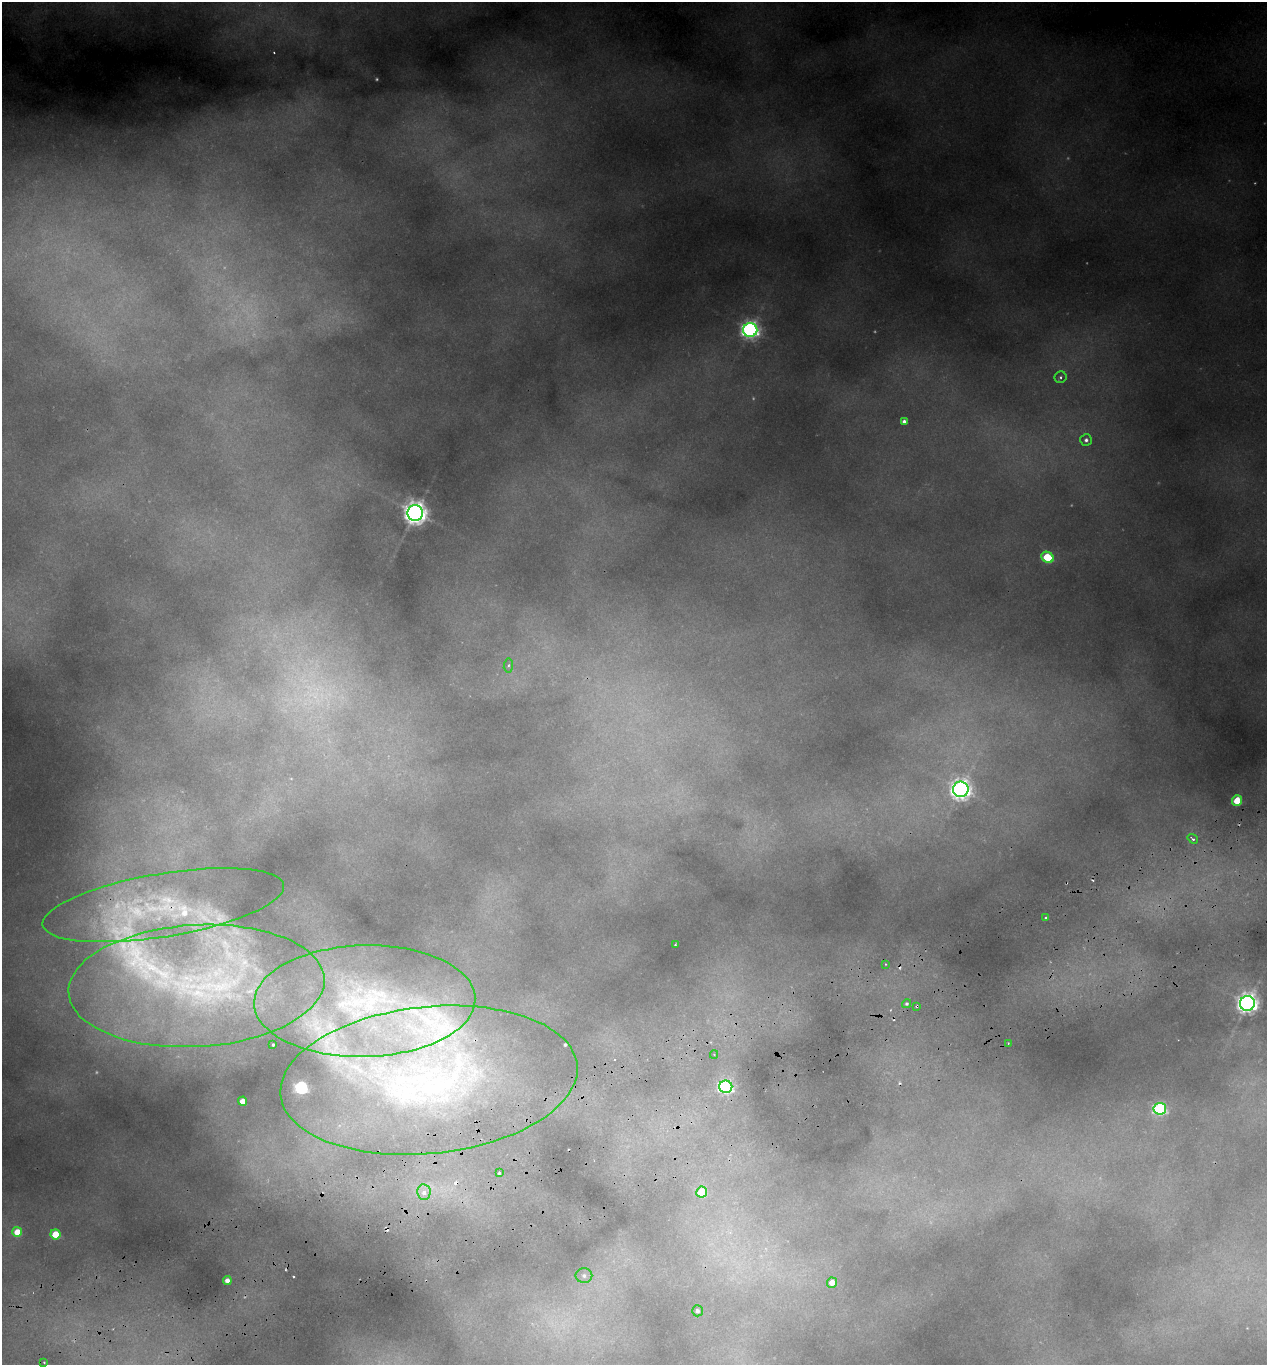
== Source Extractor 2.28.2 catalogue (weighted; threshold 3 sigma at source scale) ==
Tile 7 of 4 x 4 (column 3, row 2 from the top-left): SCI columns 2659-3923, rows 2789-4151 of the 5369 x 5573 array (HDU 1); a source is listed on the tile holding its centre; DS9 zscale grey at full resolution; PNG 1269 x 1367 px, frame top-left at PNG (2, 2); each listed source drawn as its Kron ellipse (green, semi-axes under 4 px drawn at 4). Shown black and unused: <1% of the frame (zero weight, under 2 of 3 exposures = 4% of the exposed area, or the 3 px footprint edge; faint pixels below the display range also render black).
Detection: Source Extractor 2.28.2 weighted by HDU 2 'WHT'; one run over the whole footprint, this tile lists its part. Background 0.145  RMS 0.0072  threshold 0.0323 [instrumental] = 3 sigma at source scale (4.5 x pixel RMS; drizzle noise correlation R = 1.50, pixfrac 1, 0.0396/0.0396 arcsec/px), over >= 5 px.
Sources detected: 66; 11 too faint to see at this stretch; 10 cosmic-ray / hot-pixel residue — neither listed nor drawn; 9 inside a brighter listed object's ellipse — not listed separately; the other 36 listed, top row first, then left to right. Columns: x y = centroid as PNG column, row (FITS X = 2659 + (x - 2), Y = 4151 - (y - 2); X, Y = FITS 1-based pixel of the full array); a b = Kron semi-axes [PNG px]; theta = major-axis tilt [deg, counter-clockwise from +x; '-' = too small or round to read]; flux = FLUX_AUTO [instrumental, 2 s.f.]
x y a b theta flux
750 330 7 7 - 360
1061 377 6 6 - 1.9
904 421 4 4 - 2.2
1086 440 6 5 - 2.3
415 513 7 7 - 760
1048 557 6 5 - 37
508 665 7 4 82 1.4
961 789 8 8 - 500
1237 801 5 5 - 25
1193 839 5 3 - 1.4
163 905 122 31 9 98
1046 918 3 3 - 1.2
675 945 2 2 - 0.47
886 964 3 2 - 0.59
196 986 128 61 3 240
365 1001 111 56 1 170
1247 1003 7 7 - 560
906 1004 5 4 - 1.3
917 1006 3 2 - 1.1
1008 1043 2 2 - 0.52
273 1045 3 2 - 0.7
714 1054 4 4 - 0.93
429 1080 149 73 6 350
726 1087 6 6 - 170
243 1101 4 4 - 8.1
1160 1109 6 6 - 110
499 1173 3 3 - 1.5
424 1192 8 6 -81 6.5
702 1192 5 5 - 29
17 1232 5 5 - 14
55 1234 5 5 - 25
584 1276 8 7 - 2.9
227 1281 4 4 - 4.3
832 1283 5 5 - 8.6
697 1311 5 5 - 2.1
44 1362 2 2 - 0.71
Overlapping masked pixels (flux is a lower limit): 3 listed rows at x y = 163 905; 917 1006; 429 1080